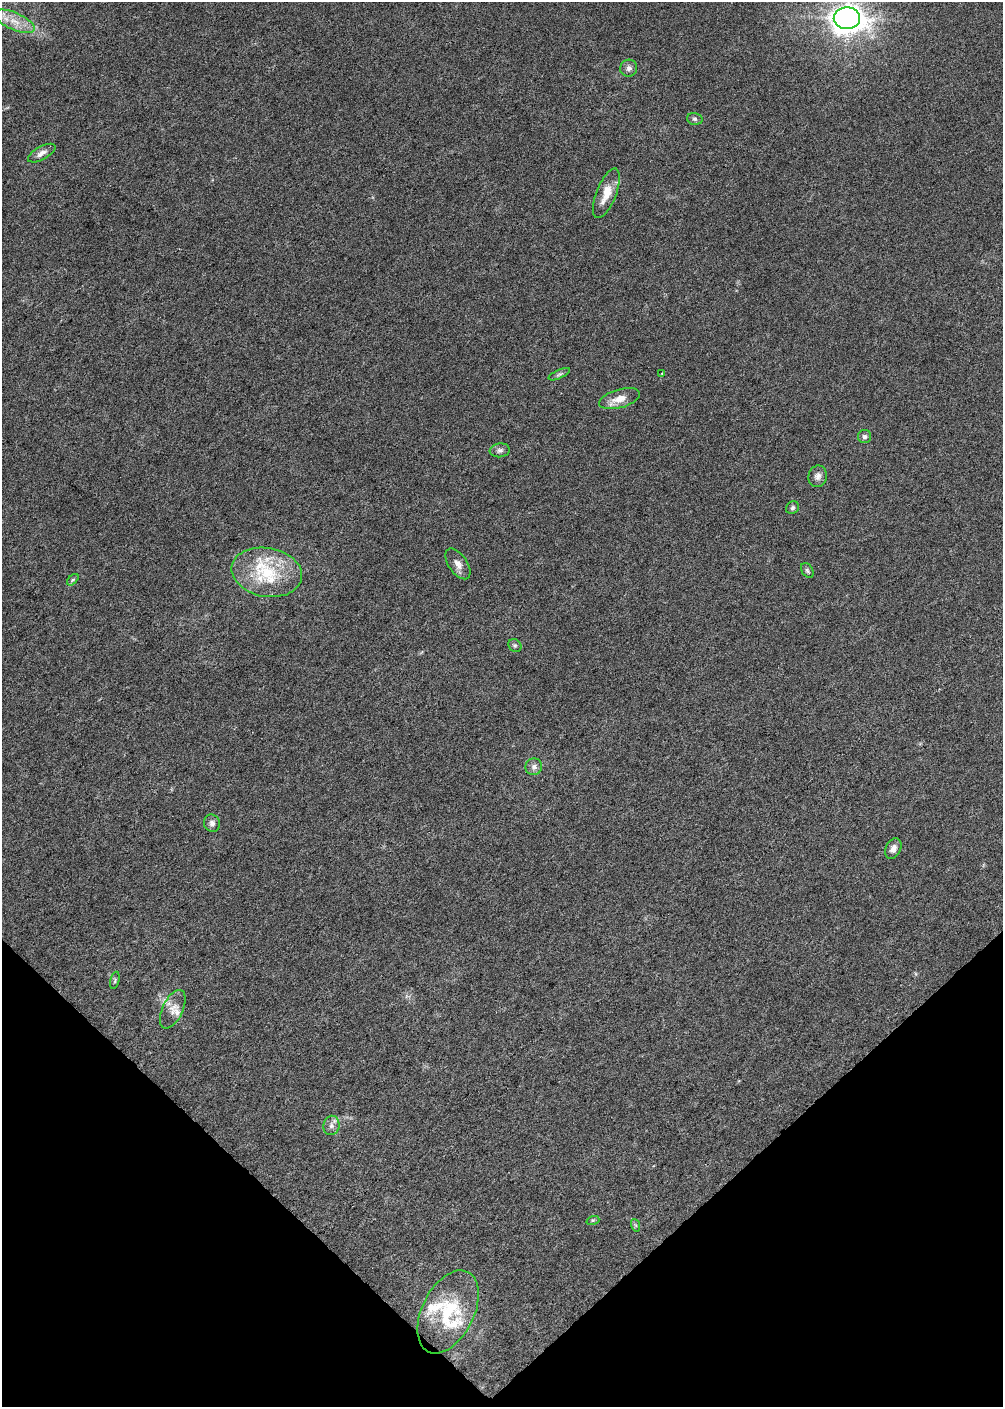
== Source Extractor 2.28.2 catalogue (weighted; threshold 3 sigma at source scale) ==
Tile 5 of 3 x 2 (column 2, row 2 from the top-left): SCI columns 1002-2002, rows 104-1508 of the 3003 x 2997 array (HDU 1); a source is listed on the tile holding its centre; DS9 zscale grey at full resolution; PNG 1005 x 1409 px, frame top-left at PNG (2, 2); each listed source drawn as its Kron ellipse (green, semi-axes under 4 px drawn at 4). Shown black and unused: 17% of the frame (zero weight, under 3 of 6 exposures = <1% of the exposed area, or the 3 px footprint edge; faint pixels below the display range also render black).
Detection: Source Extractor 2.28.2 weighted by HDU 2 'WHT'; one run over the whole footprint, this tile lists its part. Background 0.0228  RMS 0.0048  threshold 0.0195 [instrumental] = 3 sigma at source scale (4.09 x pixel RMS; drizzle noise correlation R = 1.36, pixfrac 0.8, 0.0396/0.0396 arcsec/px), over >= 5 px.
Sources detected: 31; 4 inside a brighter listed object's ellipse — not listed separately; the other 27 listed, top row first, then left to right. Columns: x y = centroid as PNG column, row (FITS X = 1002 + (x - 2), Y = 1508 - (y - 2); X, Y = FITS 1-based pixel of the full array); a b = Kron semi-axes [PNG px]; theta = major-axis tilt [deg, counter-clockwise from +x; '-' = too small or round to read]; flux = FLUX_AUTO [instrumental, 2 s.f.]
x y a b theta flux
847 18 13 10 -1 420
14 21 21 8 -23 6.7
629 68 8 8 - 1.8
695 119 8 5 -14 0.98
42 153 15 6 29 2.6
606 193 26 10 68 7
662 373 4 3 - 0.33
559 374 11 4 25 1
619 399 21 9 16 5.4
865 437 6 6 - 1.2
500 450 10 7 6 1.6
818 476 11 9 71 2.3
792 508 7 6 - 0.94
458 564 17 9 -55 3.2
807 570 8 5 -59 0.93
267 572 35 24 -10 24
73 580 7 4 46 0.8
515 645 7 6 - 0.92
534 767 8 8 - 1.8
212 823 9 8 - 1.6
893 849 11 7 64 2.3
115 980 9 4 76 0.76
173 1009 21 10 64 4.5
331 1125 10 8 80 2.1
593 1220 6 4 18 0.64
635 1225 6 4 -70 0.63
448 1312 44 26 63 27
Isophote crosses this tile's border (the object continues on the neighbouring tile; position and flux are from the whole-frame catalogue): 1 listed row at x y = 847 18